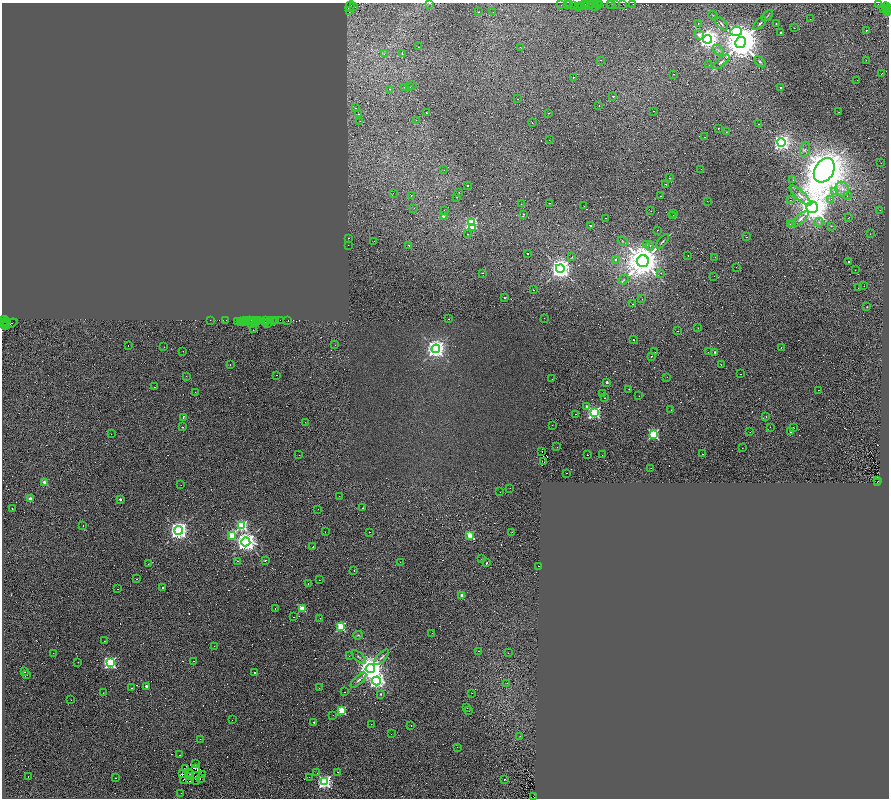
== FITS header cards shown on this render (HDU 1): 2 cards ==
NAXIS1  =                 1773
NAXIS2  =                 1592

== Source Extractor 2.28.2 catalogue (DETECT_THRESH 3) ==
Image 1773 x 1592 px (HDU 1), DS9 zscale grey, zoomed out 1/2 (1 PNG px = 2 x 2 image px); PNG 891 x 800 px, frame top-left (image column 1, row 1591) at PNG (2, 3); each listed source drawn as its Kron ellipse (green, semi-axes under 4 px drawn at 4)
Background 0.123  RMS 0.047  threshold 0.142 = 3 sigma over >= 5 px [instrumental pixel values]
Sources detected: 663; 318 cannot appear on this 1/2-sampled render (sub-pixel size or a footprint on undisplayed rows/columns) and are neither listed nor drawn; the other 345 listed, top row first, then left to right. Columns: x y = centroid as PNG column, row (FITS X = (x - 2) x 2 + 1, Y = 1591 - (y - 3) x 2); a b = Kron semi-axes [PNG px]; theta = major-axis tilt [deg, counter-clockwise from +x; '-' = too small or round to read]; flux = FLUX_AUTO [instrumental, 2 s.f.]
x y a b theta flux
429 3 2 2 - 4.2
567 4 3 1 - 19
569 4 2 2 - 19
585 4 2 1 - 52
590 4 3 1 - 39
595 4 4 2 - 190
599 4 2 1 - 21
610 4 3 1 - 19
612 4 3 1 - 7.1
615 4 2 1 - 34
623 4 3 1 - 42
633 4 2 1 - 19
878 4 2 2 - 88
561 5 3 1 - 91
574 5 4 1 - 40
585 5 2 1 - 48
598 5 2 1 - 23
350 6 5 3 - 130
579 6 3 1 - 15
581 6 2 1 - 12
588 6 4 2 - 89
354 7 3 3 - 100
596 7 3 1 - 70
886 7 4 3 - 240
884 9 3 1 - 15
887 9 2 1 - 27
349 11 3 2 - 210
888 11 3 2 - 27
478 12 2 1 - 13
493 12 2 1 - 7.4
888 13 2 1 - 18
713 16 5 1 - 5.3
767 16 7 1 46 7.1
810 19 2 1 - 8.2
698 23 2 2 - 34
760 23 8 2 46 12
776 23 2 1 - 15
721 24 8 3 -47 18
794 28 2 1 - 77
866 30 2 2 - 41
736 31 6 4 4 1200
781 32 2 2 - 6.6
699 35 5 3 - 62
708 39 4 4 - 6200
741 43 5 5 - 36000
418 47 2 1 - 8.7
520 47 2 2 - 9
718 50 6 3 -41 16
402 53 3 1 - 48
384 54 2 2 - 6.6
600 60 2 1 - 4.8
866 60 2 1 - 8.2
721 62 10 3 40 20
760 62 7 3 -41 11
709 65 2 2 - 5.1
673 74 2 2 - 77
882 74 3 1 - 11
573 77 2 2 - 33
857 80 2 1 - 6.6
413 86 2 1 - 5.9
404 87 2 1 - 20
410 87 2 1 - 130
780 87 2 2 - 65
390 89 2 2 - 14
613 96 2 2 - 140
518 99 2 1 - 53
599 105 2 1 - 45
355 108 2 2 - 46
653 111 2 1 - 8.8
839 112 2 1 - 25
426 113 2 1 - 28
548 113 2 1 - 19
358 114 2 1 - 8.8
416 120 2 1 - 9.4
360 121 2 1 - 7.5
532 122 2 1 - 39
759 124 2 1 - 27
718 128 2 2 - 16
726 132 2 1 - 27
704 137 2 1 - 90
549 140 2 1 - 11
781 142 4 4 - 3400
805 149 8 5 74 25
881 163 2 2 - 11
701 169 2 1 - 2.2
444 170 2 1 - 13
824 170 13 9 62 19000
669 178 2 2 - 21
793 180 2 1 - 8.4
666 184 2 1 - 34
468 185 2 2 - 55
842 189 7 6 - 53
459 192 2 1 - 29
835 192 2 2 - 32
393 193 2 1 - 11
411 195 2 1 - 21
661 196 2 2 - 35
800 196 14 4 -43 51
847 196 2 2 - 6.2
456 197 2 2 - 12
831 199 3 2 - 8.3
790 200 2 1 - 8.1
707 201 2 1 - 25
549 203 2 1 - 95
521 204 2 1 - 15
584 206 2 1 - 12
812 207 6 5 - 13000
414 208 2 2 - 4.6
444 210 2 1 - 33
880 210 2 1 - 22
651 211 2 1 - 11
674 213 2 1 - 22
523 214 3 2 - 5.4
673 215 2 1 - 17
443 216 2 2 - 25
605 218 2 1 - 47
849 218 3 1 - 19
801 219 11 4 44 37
819 222 4 4 - 18
471 223 3 3 - 1500
793 223 2 2 - 28
790 224 2 1 - 23
590 225 2 2 - 6.4
832 226 3 2 - 4.2
473 227 3 2 - 98
657 230 2 1 - 5
468 234 2 2 - 30
870 234 2 1 - 22
746 237 2 1 - 18
348 238 2 1 - 27
374 241 2 2 - 5.8
623 241 5 2 - 7.2
663 241 9 2 48 12
646 244 2 1 - 18
348 245 2 1 - 5.9
409 245 3 2 - 7.4
650 246 5 2 - 19
528 254 2 2 - 84
688 255 2 2 - 18
572 257 3 2 - 5.7
715 257 2 2 - 4
615 260 2 2 - 59
643 261 6 6 - 25000
848 262 2 2 - 130
736 267 2 1 - 5.5
560 268 4 4 - 8500
855 270 2 1 - 7.5
483 273 2 2 - 140
661 273 2 2 - 29
714 276 2 1 - 3.5
624 280 5 3 - 12
864 286 2 1 - 13
858 288 2 1 - 8.7
533 290 2 1 - 21
505 298 3 2 - 14
642 299 2 1 - 99
633 304 2 2 - 59
867 307 2 2 - 4
544 318 2 1 - 9.3
5 319 2 1 - 45
449 319 2 1 - 16
210 320 2 1 - 20
225 320 4 2 - 47
245 320 3 1 - 43
249 320 2 1 - 77
251 320 2 1 - 58
257 320 2 1 - 29
259 320 2 1 - 19
266 320 2 2 - 23
270 320 2 1 - 12
276 320 2 1 - 26
280 320 2 1 - 20
288 320 2 1 - 80
6 321 2 1 - 53
238 321 2 1 - 5.6
242 321 3 2 - 57
240 322 3 2 - 62
244 322 2 2 - 31
254 322 2 1 - 34
257 322 4 1 - 28
265 322 3 1 - 23
273 322 2 1 - 18
5 323 2 1 - 57
252 323 2 2 - 65
267 323 2 1 - 49
3 324 2 1 - 78
9 324 8 3 22 150
6 325 3 1 - 56
698 328 2 1 - 10
253 330 2 1 - 21
677 331 2 1 - 33
634 340 2 1 - 64
335 345 2 2 - 4.9
128 346 2 1 - 7.4
164 347 2 1 - 20
781 347 2 2 - 16
436 349 4 4 - 5900
183 351 2 1 - 4.3
655 352 2 1 - 14
708 352 2 1 - 6.9
715 352 3 3 - 9.6
652 356 2 1 - 29
230 364 2 1 - 13
721 364 2 1 - 3.2
740 374 2 1 - 9.5
277 375 2 1 - 9.8
186 376 2 2 - 4.2
667 377 2 1 - 8.3
552 379 2 1 - 9.6
607 382 2 2 - 33
154 387 2 2 - 15
629 389 2 1 - 2.7
818 390 2 1 - 24
195 392 2 1 - 6.5
602 394 2 1 - 4.6
639 396 2 2 - 11
605 398 2 2 - 35
587 406 2 2 - 29
671 410 2 2 - 58
594 413 4 4 - 1900
575 414 2 1 - 2.1
183 417 3 1 - 70
766 417 2 2 - 56
305 422 2 1 - 2.6
552 425 2 1 - 19
182 427 2 2 - 81
770 427 2 1 - 3.6
793 428 2 2 - 43
791 431 2 2 - 7.7
750 432 2 1 - 15
111 434 2 1 - 15
653 434 3 3 - 1000
557 447 2 1 - 7.2
742 448 2 1 - 15
542 451 2 1 - 2.3
703 454 2 1 - 15
299 455 2 1 - 2.8
587 455 2 1 - 40
602 455 2 1 - 5.9
544 462 2 1 - 5
651 468 2 1 - 17
566 473 2 2 - 13
877 480 4 1 - 110
44 482 2 2 - 140
877 482 3 1 - 92
181 485 2 1 - 9
510 488 2 1 - 10
500 492 2 1 - 1.9
339 496 2 1 - 13
30 498 2 2 - 70
120 499 2 2 - 47
12 508 2 2 - 5.1
363 508 2 1 - 30
318 509 2 1 - 7.5
242 525 4 3 - 1100
83 526 2 1 - 9.6
179 530 4 4 - 5800
325 532 2 1 - 29
369 532 2 1 - 16
511 532 2 1 - 5
232 535 3 3 - 320
470 535 3 3 - 370
246 542 4 4 - 7100
313 547 2 1 - 4.3
482 559 2 1 - 18
265 560 2 2 - 21
237 561 2 1 - 140
400 562 2 1 - 17
487 563 2 2 - 12
148 564 2 1 - 2.1
539 566 2 1 - 19
354 571 2 2 - 110
137 579 2 2 - 5.9
319 580 2 1 - 17
308 584 2 2 - 27
163 587 2 2 - 17
118 589 2 1 - 6.9
462 595 2 2 - 69
302 608 3 3 - 350
275 609 2 1 - 9.5
293 617 2 1 - 6.9
320 618 2 1 - 9
341 627 3 3 - 730
432 633 2 1 - 14
358 635 5 3 - 9.8
104 641 2 1 - 7.9
214 646 2 1 - 5.8
479 651 2 1 - 89
53 653 2 1 - 15
508 653 2 1 - 3.5
349 656 2 2 - 3.7
359 657 9 3 -43 18
382 657 10 3 46 20
193 661 2 2 - 120
78 662 2 2 - 34
110 663 4 3 - 1900
370 668 4 4 - 13000
24 672 2 2 - 14
255 673 2 2 - 14
27 675 2 1 - 2.3
358 680 10 3 43 22
376 681 4 4 - 2800
507 683 2 1 - 6.9
146 686 2 2 - 34
132 688 2 1 - 41
319 688 2 2 - 3.8
344 692 2 1 - 22
103 693 2 1 - 6.4
472 693 2 1 - 51
381 694 2 2 - 15
71 700 2 1 - 37
467 708 2 1 - 28
342 710 3 3 - 580
469 711 2 1 - 25
333 715 2 1 - 13
232 720 2 1 - 9
314 722 2 2 - 62
371 724 2 1 - 11
411 725 2 2 - 16
391 734 2 1 - 7.8
519 736 2 1 - 2.5
200 739 2 2 - 13
457 747 2 1 - 5.9
180 755 2 1 - 17
196 764 2 1 - 2
185 769 2 2 - 0.22
195 769 3 1 - 6.2
338 772 2 1 - 21
189 773 2 1 - 0.89
317 773 2 1 - 15
182 774 3 2 - 4.1
191 774 3 2 - 3.9
202 775 3 1 - 2.7
28 776 2 1 - 5.4
191 776 2 1 - 3.2
309 777 2 1 - 6.1
115 778 2 2 - 120
200 778 4 1 - 3.3
505 779 2 1 - 11
183 780 2 1 - 3.1
190 781 3 1 - 2.9
197 781 3 1 - 5.5
325 782 4 4 - 2300
181 793 2 1 - 7.6
533 797 3 2 - 110
At the frame edge (FLAGS 8, measured only in part): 5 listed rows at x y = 429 3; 886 7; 888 11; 888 13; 533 797
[318 sub-pixel or undisplayed-footprint detections neither listed nor drawn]